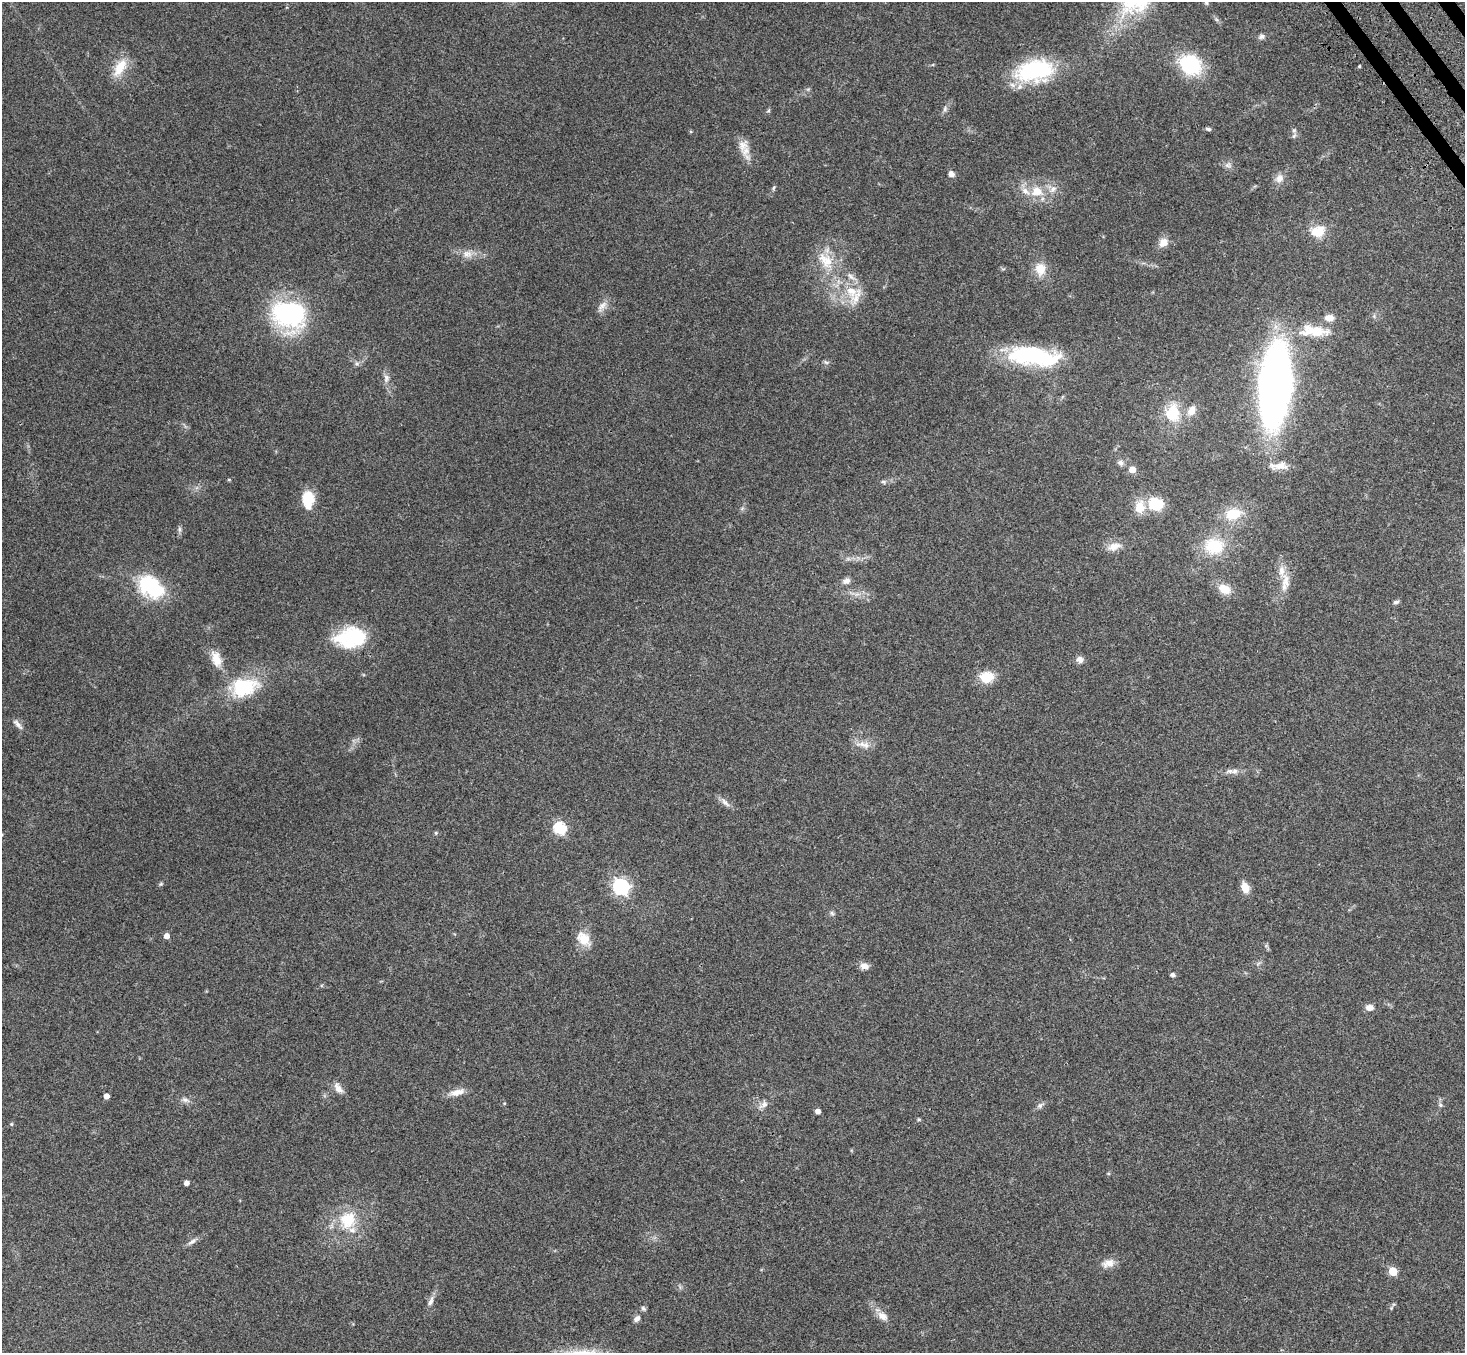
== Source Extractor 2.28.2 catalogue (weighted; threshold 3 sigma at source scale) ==
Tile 10 of 4 x 4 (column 2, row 3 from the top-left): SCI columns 1544-3006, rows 1705-3055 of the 6009 x 5974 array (HDU 1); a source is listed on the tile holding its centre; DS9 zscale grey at full resolution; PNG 1467 x 1355 px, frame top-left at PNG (2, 2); no overlay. Shown black and unused: <1% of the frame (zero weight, under 3 of 4 exposures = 5% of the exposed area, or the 3 px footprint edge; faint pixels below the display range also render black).
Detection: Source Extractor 2.28.2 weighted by HDU 2 'WHT'; one run over the whole footprint, this tile lists its part. Background 0.214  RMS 0.0086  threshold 0.0387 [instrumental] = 3 sigma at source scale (4.5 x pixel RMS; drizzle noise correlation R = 1.50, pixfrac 1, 0.05/0.05 arcsec/px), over >= 5 px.
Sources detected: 98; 1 inside a brighter object's white glare — not listed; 6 inside a brighter listed object's ellipse — not listed separately; the other 91 listed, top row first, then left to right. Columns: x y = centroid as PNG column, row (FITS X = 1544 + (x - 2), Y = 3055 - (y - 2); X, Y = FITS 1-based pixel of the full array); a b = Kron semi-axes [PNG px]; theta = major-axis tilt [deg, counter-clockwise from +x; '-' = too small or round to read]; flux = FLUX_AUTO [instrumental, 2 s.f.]
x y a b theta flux
1135 2 43 35 36 70
1206 3 7 5 -62 1.5
1261 36 8 7 - 2.5
1190 65 16 13 -35 77
1359 66 4 3 - 0.79
120 67 28 13 59 17
1035 71 47 25 10 72
945 109 9 6 80 2.4
768 111 6 4 19 1.1
1208 129 7 4 -8 1.7
1294 136 7 5 46 2
743 145 16 14 82 9.5
1228 165 10 6 -2 3.1
951 174 7 6 - 3.8
1279 178 12 10 68 6.1
774 188 7 4 70 1.3
1037 191 18 14 9 17
1318 231 18 14 17 17
1163 243 13 10 46 7.3
467 254 13 11 0 7
826 260 27 17 -50 22
1040 269 16 13 -82 13
851 291 18 15 -42 19
602 306 18 7 51 5.3
289 314 36 29 -19 110
1317 331 41 15 0 28
1028 354 56 20 -3 81
826 362 8 4 -36 1.4
357 364 7 5 6 2.1
386 378 12 7 85 4.3
1275 385 51 21 86 590
1191 410 12 9 57 7.6
1172 413 22 17 -90 27
1120 463 8 7 - 2.7
1281 466 18 10 5 8.7
1132 469 5 5 - 11
229 480 4 4 - 0.83
883 482 7 5 -17 1.7
308 500 22 14 -87 18
1156 504 12 10 -12 31
1140 507 16 12 81 13
1233 514 19 13 12 21
179 529 9 4 -90 2
1215 546 21 18 -6 33
1114 547 20 10 19 8.6
846 581 11 7 21 3.8
1286 581 22 11 -89 12
151 587 30 21 -36 58
1224 589 13 9 -30 13
1396 602 7 5 15 2.1
351 637 36 23 8 52
216 659 21 12 -71 12
1080 659 10 8 -20 4.2
987 677 14 11 7 19
244 687 31 21 15 50
18 724 17 6 -48 3.7
866 745 11 10 - 5.8
1234 771 11 6 8 4.1
725 802 18 6 -45 4.3
560 828 6 6 - 88
436 833 5 5 - 1.1
161 884 6 5 - 1.2
621 887 7 6 - 250
1245 887 12 8 -68 8.7
832 913 7 5 -47 1.7
167 936 5 5 - 5.6
584 939 20 14 -45 14
864 966 12 8 -10 4.6
1173 975 5 4 - 2.6
1370 1008 11 8 -8 4.6
338 1088 17 9 -56 6
457 1092 21 8 13 8
106 1096 4 4 - 6.3
185 1100 9 7 -10 3.2
504 1103 4 3 - 0.66
764 1105 15 8 34 5
1040 1105 9 6 45 2.6
1440 1105 7 6 - 1.8
818 1111 4 4 - 5.2
919 1119 5 4 - 0.97
11 1124 5 5 - 0.95
1108 1173 5 3 - 0.81
187 1183 4 4 - 4.5
348 1220 24 22 68 30
192 1241 14 6 33 3.4
1108 1263 19 11 18 7.6
1393 1271 5 5 - 28
430 1301 16 6 65 4.3
643 1309 8 5 -50 1.6
882 1316 16 9 -36 7.1
637 1318 10 7 43 3.1
Isophote crosses this tile's border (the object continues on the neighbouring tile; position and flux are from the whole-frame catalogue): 2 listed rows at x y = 1135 2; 1206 3